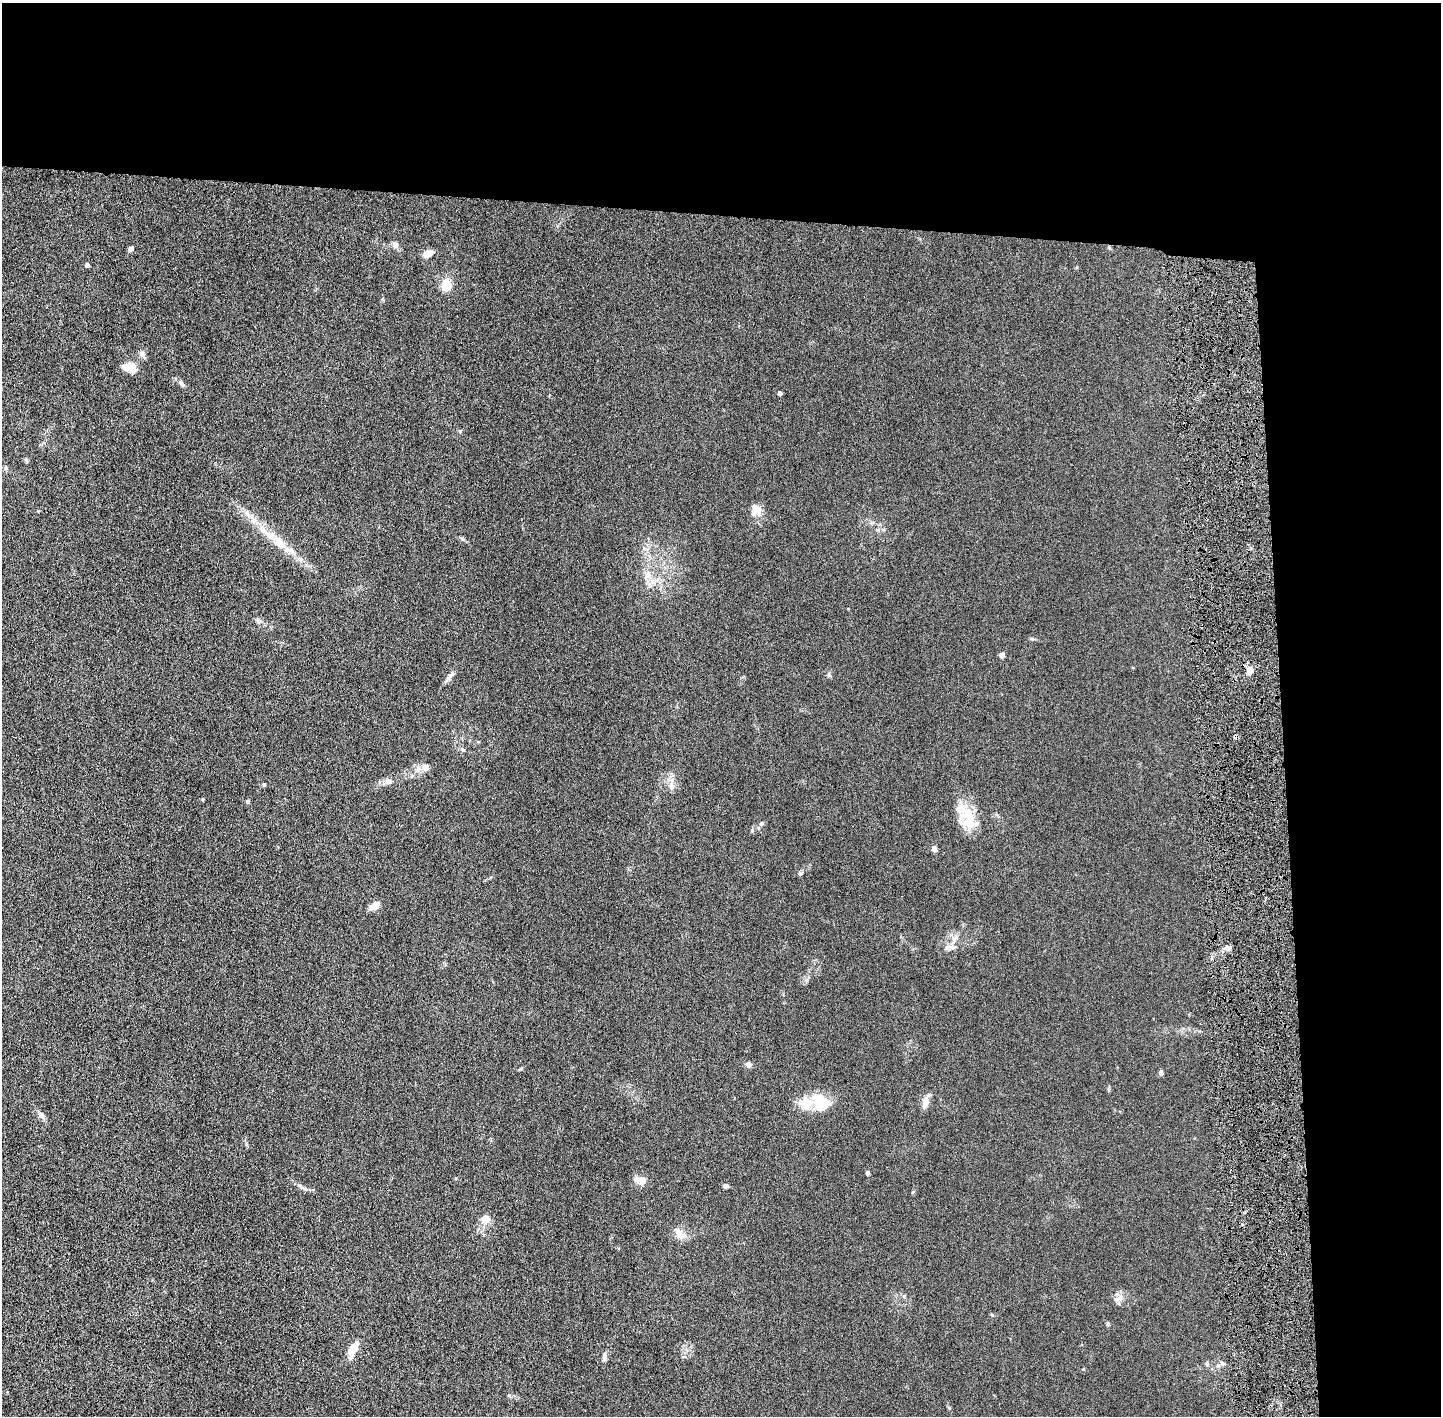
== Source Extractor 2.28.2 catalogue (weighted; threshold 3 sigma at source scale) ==
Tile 3 of 3 x 3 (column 3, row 1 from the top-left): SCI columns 2908-4346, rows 2836-4249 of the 4376 x 4256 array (HDU 1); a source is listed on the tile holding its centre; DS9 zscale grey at full resolution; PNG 1443 x 1418 px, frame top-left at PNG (2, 3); no overlay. Shown black and unused: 24% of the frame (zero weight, under 4 of 8 exposures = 1% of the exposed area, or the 3 px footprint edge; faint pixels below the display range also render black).
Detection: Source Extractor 2.28.2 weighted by HDU 2 'WHT'; one run over the whole footprint, this tile lists its part. Background 0.0134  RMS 0.0044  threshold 0.0178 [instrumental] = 3 sigma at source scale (4.09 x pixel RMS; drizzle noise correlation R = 1.36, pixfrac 0.8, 0.05/0.05 arcsec/px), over >= 5 px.
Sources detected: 53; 1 inside a brighter object's white glare — not listed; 1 inside a brighter listed object's ellipse — not listed separately; the other 51 listed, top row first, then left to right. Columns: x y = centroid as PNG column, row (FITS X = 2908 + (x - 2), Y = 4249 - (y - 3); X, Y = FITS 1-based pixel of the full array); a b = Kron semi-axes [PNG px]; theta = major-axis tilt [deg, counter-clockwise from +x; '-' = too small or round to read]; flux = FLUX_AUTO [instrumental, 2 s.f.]
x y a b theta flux
395 245 8 7 - 1.6
131 249 8 5 43 1
428 254 9 6 31 4
87 265 4 4 - 1.4
446 285 14 10 81 6.6
142 354 12 6 -62 1.4
129 367 18 11 -18 4.3
180 382 7 4 -1 0.65
780 393 4 4 - 1.3
460 431 6 4 45 0.44
6 468 6 4 -89 0.56
756 510 14 12 85 4.3
254 520 9 7 27 1.6
462 538 6 4 -19 0.59
280 542 27 11 -41 8
648 575 12 8 65 2.5
1002 655 6 5 - 1.4
1250 671 10 7 84 2.1
450 676 19 5 53 1.7
463 750 6 4 -43 0.52
425 767 11 10 - 2.1
388 782 12 7 16 1.9
264 784 5 4 - 0.46
671 786 9 8 - 1.7
248 801 5 4 - 0.56
968 819 32 21 -67 11
934 849 7 5 -68 1.3
800 873 6 5 - 0.6
375 905 10 7 35 3.7
954 939 11 5 43 1.5
952 947 14 6 -3 1.8
1228 948 6 6 - 1.8
748 1065 7 7 - 1.3
521 1069 6 4 20 0.45
1161 1073 6 5 - 0.85
822 1101 32 12 -23 8
925 1103 17 8 74 2.7
42 1115 12 7 -34 1.5
868 1173 5 4 - 0.79
642 1180 9 6 -12 5.4
300 1186 8 4 -37 0.9
725 1186 7 5 -12 0.93
485 1219 14 11 54 3.3
678 1231 13 9 -74 2.9
1118 1298 14 5 21 1.5
1108 1324 5 5 - 0.48
353 1349 20 8 63 5.2
604 1357 10 6 85 1.4
1207 1364 6 5 - 0.6
1218 1366 7 5 67 1
509 1395 6 4 -2 0.5
Unlisted compact peaks at least as high as the median listed source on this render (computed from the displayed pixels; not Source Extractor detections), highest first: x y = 829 675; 1032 639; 761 824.